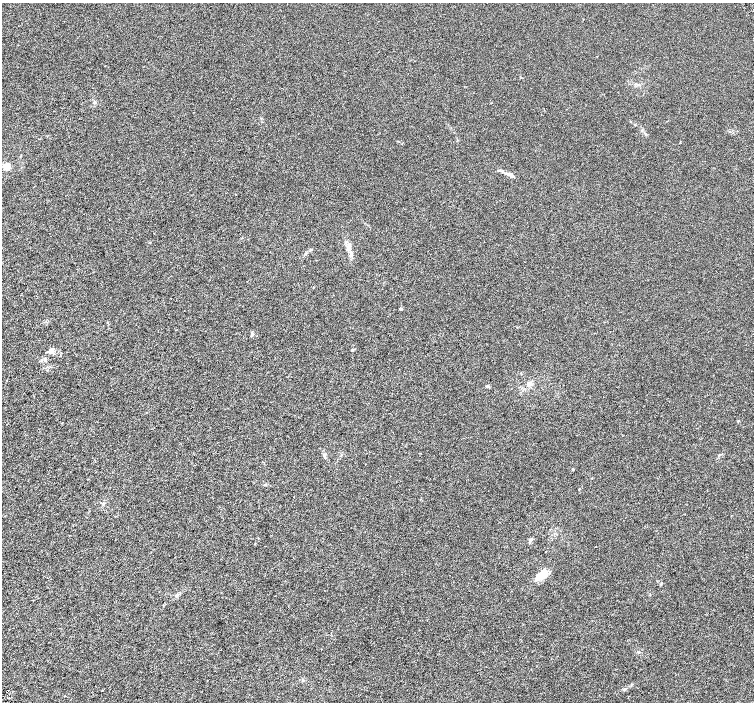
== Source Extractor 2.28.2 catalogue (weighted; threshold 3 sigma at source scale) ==
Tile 7 of 4 x 4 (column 3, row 2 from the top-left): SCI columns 3012-4514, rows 3003-4402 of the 6018 x 5941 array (HDU 1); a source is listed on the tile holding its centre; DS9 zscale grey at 2 x 2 block average (1 PNG px = mean of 2 x 2 image px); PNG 756 x 704 px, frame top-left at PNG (2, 3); no overlay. Shown black and unused: <1% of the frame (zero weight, under 3 of 6 exposures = <1% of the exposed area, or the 3 px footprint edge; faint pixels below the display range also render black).
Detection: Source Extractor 2.28.2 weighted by HDU 2 'WHT'; one run over the whole footprint, this tile lists its part. Background 0.00127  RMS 0.0016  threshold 0.00662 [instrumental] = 3 sigma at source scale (4.09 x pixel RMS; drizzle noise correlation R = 1.36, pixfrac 0.8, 0.0396/0.0396 arcsec/px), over >= 5 px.
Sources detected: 20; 2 inside a brighter listed object's ellipse — not listed separately; the other 18 listed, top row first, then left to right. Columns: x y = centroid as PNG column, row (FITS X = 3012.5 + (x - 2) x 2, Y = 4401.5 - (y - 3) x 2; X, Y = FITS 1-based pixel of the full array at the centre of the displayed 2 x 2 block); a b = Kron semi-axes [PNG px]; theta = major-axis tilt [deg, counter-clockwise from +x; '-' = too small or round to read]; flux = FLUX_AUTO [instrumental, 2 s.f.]
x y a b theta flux
637 84 8 2 -13 0.59
6 167 3 3 - 13
507 173 6 3 -17 0.71
348 248 6 4 -84 1
313 287 2 2 - 0.16
401 309 4 3 - 0.38
252 334 7 3 88 0.6
352 350 3 3 - 0.43
51 351 7 5 18 1.6
530 384 6 5 - 1.1
488 386 4 3 - 0.49
324 455 4 4 - 0.56
573 469 3 2 - 0.26
579 489 2 2 - 0.18
531 539 5 3 - 0.48
541 575 13 8 30 5.5
177 595 4 3 - 0.49
624 689 5 3 - 0.42
Diffuse or blended objects may show on this block-average render without a row.